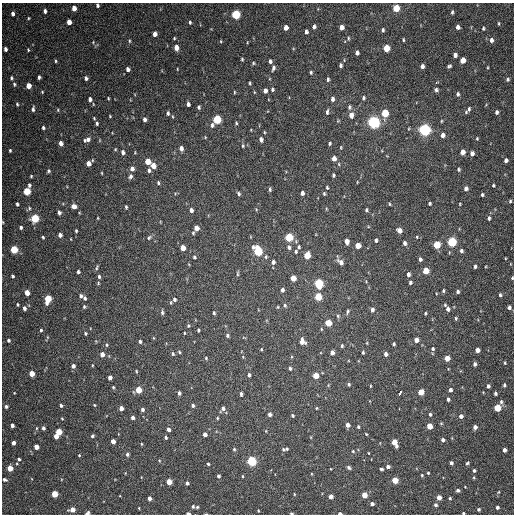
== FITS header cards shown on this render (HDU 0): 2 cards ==
NAXIS1  =                  512 / Axis length
NAXIS2  =                  512 / Axis length

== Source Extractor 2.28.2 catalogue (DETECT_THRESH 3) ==
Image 512 x 512 px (HDU 0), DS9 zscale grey, 1 PNG px = 1 image px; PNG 516 x 516 px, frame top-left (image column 1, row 512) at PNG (2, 3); no overlay
Background 227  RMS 15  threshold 44.6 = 3 sigma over >= 5 px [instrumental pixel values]
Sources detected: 351; all 351 listed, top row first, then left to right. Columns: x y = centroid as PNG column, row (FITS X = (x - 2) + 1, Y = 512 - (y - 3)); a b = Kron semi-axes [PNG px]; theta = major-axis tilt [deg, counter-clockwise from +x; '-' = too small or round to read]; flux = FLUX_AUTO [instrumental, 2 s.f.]
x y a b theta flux
97 5 4 3 - 2100
74 8 5 4 - 9100
396 8 5 4 - 28000
45 11 4 3 - 2800
452 12 5 3 - 1700
13 14 4 3 - 3400
236 14 5 4 - 82000
28 18 4 3 - 840
69 22 5 4 - 8200
190 22 4 3 - 1400
499 23 4 2 - 1000
314 26 4 3 - 2500
342 27 4 4 - 6100
458 27 4 4 - 4000
286 28 4 4 - 6100
483 28 4 3 - 1400
383 30 5 4 - 1800
306 32 4 3 - 2600
155 34 4 4 - 4500
174 38 3 3 - 960
348 38 5 3 - 1100
403 40 4 3 - 1100
491 40 6 5 - 3500
129 41 5 3 - 1100
221 41 4 3 - 840
93 42 4 4 - 860
176 47 5 4 - 8400
386 48 5 4 - 27000
5 49 4 3 - 3000
28 50 4 3 - 970
357 53 4 4 - 3100
455 55 4 4 - 4200
242 59 4 3 - 1100
463 60 5 4 - 16000
56 61 4 4 - 1100
270 61 4 3 - 2300
253 63 4 3 - 1100
340 65 4 3 - 2100
422 66 4 4 - 3800
449 66 4 3 - 1700
488 67 4 2 - 830
273 68 6 4 78 2500
128 69 4 4 - 3300
311 72 4 3 - 1300
39 77 4 3 - 2200
11 78 4 3 - 1500
86 78 4 4 - 2700
328 79 5 4 - 1800
508 79 5 4 - 1700
250 83 3 3 - 1100
436 83 3 2 - 3400
14 84 5 4 - 1700
29 86 4 4 - 11000
272 89 5 4 - 1600
436 90 5 4 - 2300
265 91 4 4 - 4700
42 92 4 3 - 830
234 92 4 2 - 820
254 92 5 3 - 780
458 94 5 4 - 2100
108 98 4 3 - 880
363 98 5 4 - 1700
90 99 5 4 - 3100
332 99 6 4 86 2900
17 104 5 4 - 1200
188 104 4 4 - 3000
199 107 4 3 - 1800
349 107 7 5 -85 2100
33 109 6 3 85 2300
469 109 6 4 76 1700
58 110 4 4 - 1100
327 112 7 4 83 2300
466 112 4 4 - 1200
496 112 4 3 - 2500
168 113 5 4 - 1900
385 113 5 4 - 39000
351 115 6 5 - 5700
110 116 3 3 - 880
94 118 4 3 - 920
144 119 5 3 - 3000
217 119 5 4 - 62000
338 121 5 3 - 960
441 121 5 3 - 910
374 122 5 5 - 280000
97 123 4 4 - 1800
236 123 3 3 - 1100
212 125 7 5 81 2700
43 128 4 4 - 1700
424 130 5 5 - 260000
264 132 4 2 - 810
443 135 5 4 - 4800
261 139 5 4 - 2700
477 139 4 3 - 970
87 140 9 5 21 4400
61 143 4 4 - 5600
330 143 4 3 - 1500
243 146 5 4 - 1200
181 148 5 4 - 4000
115 149 4 3 - 1000
10 150 4 3 - 1200
123 152 5 4 - 3600
135 152 4 3 - 730
462 152 5 4 - 7500
472 153 4 4 - 4200
334 158 5 4 - 5900
506 160 4 4 - 3100
148 161 5 4 - 18000
88 163 5 4 - 7200
153 166 5 4 - 11000
132 169 6 5 - 4100
458 169 4 4 - 1400
149 170 6 4 -77 2600
49 171 4 4 - 1500
102 173 5 3 - 840
333 175 4 3 - 1600
31 176 3 3 - 1000
130 176 6 5 - 2700
158 183 5 4 - 1400
29 185 5 4 - 2000
493 185 4 3 - 1300
327 187 4 3 - 1200
466 188 5 4 - 3600
270 189 5 3 - 1600
27 191 5 4 - 35000
302 193 4 3 - 3400
239 194 5 4 - 1800
324 194 4 3 - 1300
482 195 4 3 - 1600
510 201 4 3 - 1300
429 203 3 3 - 1500
17 204 4 3 - 1800
389 204 4 3 - 900
460 204 4 3 - 710
74 206 5 5 - 6200
126 207 4 3 - 1500
29 208 7 4 43 1500
256 209 4 3 - 900
191 210 4 4 - 3800
366 210 4 3 - 1400
59 212 4 3 - 2700
35 218 5 4 - 56000
98 218 4 3 - 730
489 218 5 4 - 2000
3 222 4 3 - 700
21 227 4 3 - 2200
196 228 5 4 - 9300
399 230 5 4 - 6400
76 231 3 3 - 1200
193 233 5 4 - 1200
60 235 4 4 - 3600
43 237 3 2 - 1200
289 237 5 4 - 52000
417 237 4 4 - 910
149 238 7 5 40 2000
376 240 4 3 - 2000
346 241 5 4 - 6500
452 242 5 5 - 79000
404 243 5 4 - 2700
358 245 5 4 - 13000
437 245 5 4 - 33000
289 247 6 5 - 2500
299 247 4 4 - 1500
183 248 5 4 - 11000
14 249 5 4 - 46000
258 251 6 5 - 76000
296 251 4 3 - 1500
461 251 4 4 - 2400
307 255 5 4 - 22000
194 257 4 4 - 1500
505 258 4 3 - 710
420 259 4 3 - 2100
273 262 5 5 - 2800
341 262 7 5 -47 5100
475 266 4 3 - 2100
97 267 7 3 74 1400
426 271 5 4 - 22000
78 272 3 3 - 1700
238 273 8 3 86 1300
408 274 4 4 - 2800
12 276 3 3 - 1700
99 276 5 4 - 1800
293 278 5 4 - 13000
512 278 3 3 - 1000
410 282 4 3 - 2000
319 283 5 5 - 81000
282 290 4 4 - 2900
443 291 4 3 - 1300
458 292 4 3 - 1900
27 293 4 4 - 10000
500 295 4 4 - 1700
81 296 4 4 - 2100
318 297 5 4 - 34000
85 298 6 5 - 1800
48 299 6 4 79 35000
174 299 6 5 - 2800
18 304 3 3 - 1100
285 305 5 4 - 1500
445 305 4 4 - 1000
84 307 5 4 - 1300
277 307 4 3 - 870
509 307 4 4 - 2700
24 308 5 4 - 2800
448 309 5 4 - 3300
372 310 5 4 - 3100
348 311 7 4 74 1700
162 312 5 3 - 1900
214 313 4 3 - 1500
425 313 3 2 - 1100
338 316 5 5 - 1400
456 318 5 4 - 1300
328 323 5 4 - 25000
188 326 5 4 - 1300
41 330 4 4 - 1400
198 330 4 3 - 1400
85 333 4 3 - 1200
184 333 4 2 - 720
227 335 4 4 - 1800
47 337 5 3 - 770
8 340 4 4 - 1800
416 340 4 4 - 6300
140 341 4 3 - 1900
302 341 6 5 - 7400
367 343 5 3 - 770
394 344 4 3 - 1500
106 345 5 4 - 1400
342 346 5 4 - 1400
261 349 4 3 - 950
433 349 4 4 - 1600
477 350 4 4 - 7100
179 352 4 3 - 1200
332 352 4 4 - 4200
363 352 4 3 - 1400
102 354 4 4 - 6100
173 354 5 4 - 1400
386 354 4 3 - 3200
243 357 4 3 - 840
206 358 4 4 - 1100
447 358 4 4 - 12000
505 363 4 3 - 1100
475 364 4 3 - 2800
92 365 3 2 - 710
73 366 4 4 - 3400
290 368 4 3 - 2100
136 371 4 3 - 950
32 374 4 4 - 14000
249 375 4 3 - 2000
316 376 4 4 - 16000
110 377 4 4 - 4600
349 384 4 4 - 1600
504 385 4 3 - 1800
370 386 4 3 - 840
488 386 4 3 - 2600
113 387 3 3 - 1100
138 390 4 4 - 26000
450 390 4 4 - 3300
421 392 4 4 - 21000
179 393 4 3 - 2200
400 393 4 3 - 17000
495 393 4 3 - 2200
241 394 5 3 - 1900
448 399 4 3 - 2000
501 402 5 4 - 1900
61 405 4 3 - 1700
94 405 4 3 - 890
193 405 3 3 - 2200
6 406 4 4 - 2200
121 408 4 4 - 5700
316 408 4 3 - 860
497 408 4 4 - 34000
142 409 4 3 - 2300
223 409 7 5 52 3100
270 414 4 4 - 3800
430 414 4 3 - 1700
292 415 3 3 - 1400
461 416 4 4 - 4000
133 418 4 3 - 3400
217 418 4 3 - 1000
62 419 3 3 - 780
441 423 4 4 - 1000
12 425 4 3 - 3200
348 425 4 4 - 4600
429 426 4 4 - 17000
358 427 4 3 - 1400
475 427 4 4 - 4500
43 428 4 3 - 2400
168 429 4 3 - 3800
266 431 4 3 - 740
59 432 4 4 - 27000
205 434 4 4 - 5100
366 434 4 2 - 790
56 436 4 3 - 8900
92 436 4 4 - 1700
166 438 3 3 - 1800
443 440 4 3 - 3000
113 441 4 4 - 8000
394 442 7 4 -63 16000
13 443 4 4 - 4400
141 444 4 2 - 860
36 447 4 4 - 9200
234 449 5 4 - 1500
283 449 5 4 - 1500
287 449 3 3 - 1200
504 450 4 3 - 3800
353 451 4 3 - 1000
368 453 3 2 - 660
127 454 4 4 - 2200
79 455 3 3 - 870
19 459 3 3 - 1800
159 461 5 4 - 1000
251 461 5 4 - 110000
451 463 4 3 - 2500
467 463 4 3 - 1400
208 464 3 3 - 1400
349 467 4 4 - 2200
388 467 4 3 - 3300
10 468 4 4 - 15000
381 469 4 3 - 1600
474 471 4 3 - 1800
428 473 3 3 - 1000
422 475 3 3 - 1100
218 476 4 3 - 2000
242 476 4 3 - 890
474 477 4 3 - 900
4 479 4 3 - 2100
395 480 4 4 - 23000
169 482 4 4 - 17000
187 483 4 3 - 2600
465 487 2 2 - 590
458 490 4 3 - 2500
498 492 6 3 69 1100
55 494 4 4 - 27000
294 494 4 2 - 700
364 495 4 4 - 15000
331 496 4 4 - 6100
439 497 4 4 - 9100
150 498 4 4 - 4000
450 498 3 3 - 1300
372 504 4 3 - 3400
435 505 4 4 - 2000
193 506 4 3 - 1500
197 507 3 3 - 1200
497 507 3 3 - 2700
479 509 3 3 - 1500
72 510 5 4 - 9200
258 511 3 2 - 820
87 513 5 3 - 3400
188 513 4 2 - 4200
291 513 4 3 - 1200
340 513 4 2 - 4100
463 513 3 3 - 1200
206 514 4 2 - 910
At the frame edge (FLAGS 8, measured only in part): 9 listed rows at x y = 97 5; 3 222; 512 278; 87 513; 188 513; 291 513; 340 513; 463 513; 206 514